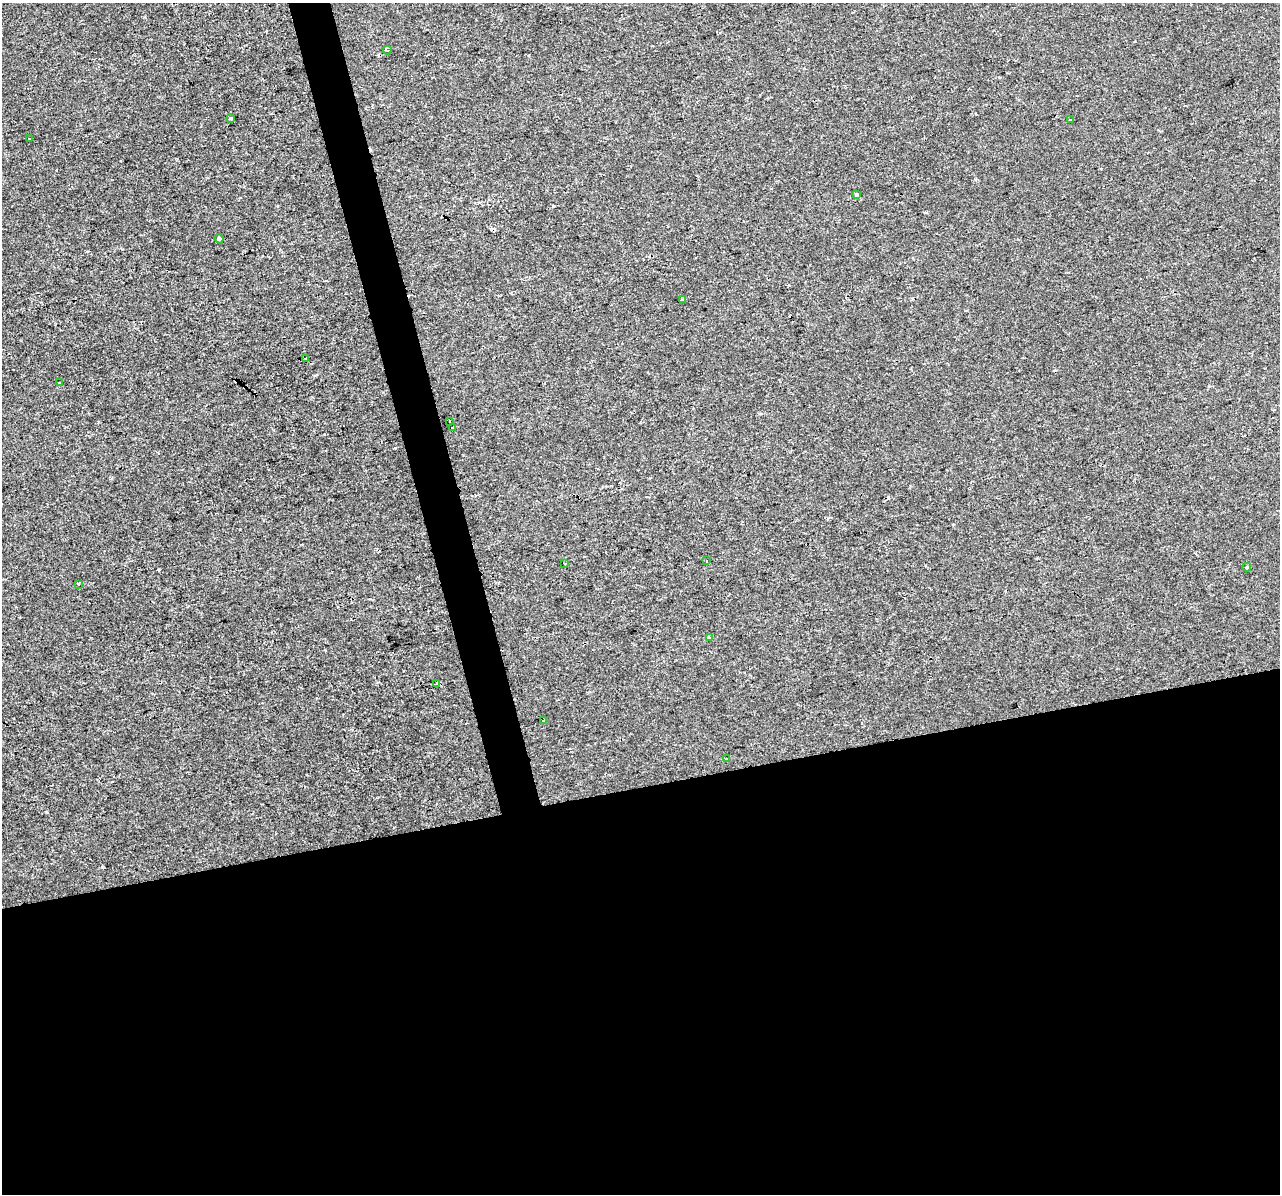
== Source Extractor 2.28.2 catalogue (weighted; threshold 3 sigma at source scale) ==
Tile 15 of 4 x 4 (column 3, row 4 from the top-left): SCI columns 2555-3832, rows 92-1283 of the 5109 x 4903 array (HDU 1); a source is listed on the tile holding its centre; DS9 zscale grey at full resolution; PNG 1282 x 1196 px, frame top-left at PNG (2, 3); each listed source drawn as its Kron ellipse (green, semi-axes under 4 px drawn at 4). Shown black and unused: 36% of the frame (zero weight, under 2 of 3 exposures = <1% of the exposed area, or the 3 px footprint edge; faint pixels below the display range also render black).
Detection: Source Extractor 2.28.2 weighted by HDU 2 'WHT'; one run over the whole footprint, this tile lists its part. Background -4.07e-04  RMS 0.0043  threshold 0.0193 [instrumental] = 3 sigma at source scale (4.5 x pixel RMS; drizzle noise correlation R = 1.50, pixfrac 1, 0.0396/0.0396 arcsec/px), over >= 5 px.
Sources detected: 25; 6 cosmic-ray / hot-pixel residue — neither listed nor drawn; the other 19 listed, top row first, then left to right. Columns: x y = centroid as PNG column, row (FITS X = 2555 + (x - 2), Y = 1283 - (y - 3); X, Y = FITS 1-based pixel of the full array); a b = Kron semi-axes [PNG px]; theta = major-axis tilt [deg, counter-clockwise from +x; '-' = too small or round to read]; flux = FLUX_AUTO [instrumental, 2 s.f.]
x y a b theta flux
387 50 4 3 - 1.1
231 118 4 3 - 1.1
1070 120 3 3 - 0.78
29 139 2 2 - 0.43
857 195 4 3 - 4
219 239 5 4 - 1.9
682 299 3 3 - 0.45
306 359 3 3 - 0.92
59 383 3 3 - 0.9
450 421 4 3 - 3.1
452 427 3 3 - 1.2
706 561 3 3 - 1.6
565 563 2 2 - 0.35
1247 567 4 4 - 0.6
78 584 3 3 - 2.8
709 638 3 3 - 1.8
437 684 4 3 - 0.86
543 721 3 2 - 0.51
727 759 3 2 - 0.39
Unlisted compact peaks at least as high as the median listed source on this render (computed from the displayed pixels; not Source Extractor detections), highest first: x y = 102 867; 395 448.